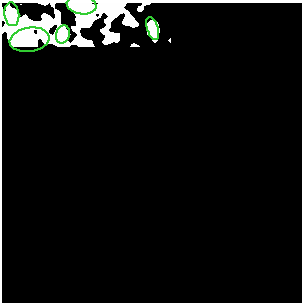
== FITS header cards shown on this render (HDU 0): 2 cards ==
NAXIS1  =                  300
NAXIS2  =                  300

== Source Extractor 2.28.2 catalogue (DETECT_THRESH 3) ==
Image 300 x 300 px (HDU 0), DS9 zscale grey, 1 PNG px = 1 image px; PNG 304 x 304 px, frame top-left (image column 1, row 300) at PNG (2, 3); each listed source drawn as its Kron ellipse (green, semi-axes under 4 px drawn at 4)
Background 0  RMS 0.84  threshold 2.51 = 3 sigma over >= 5 px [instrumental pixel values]
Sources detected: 5; all 5 listed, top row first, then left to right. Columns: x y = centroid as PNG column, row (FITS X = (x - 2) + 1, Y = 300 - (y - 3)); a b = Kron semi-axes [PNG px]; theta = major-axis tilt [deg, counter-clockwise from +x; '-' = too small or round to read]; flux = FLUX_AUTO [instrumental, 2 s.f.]
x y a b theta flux
82 5 15 9 -9 400
12 14 12 7 -82 240
153 28 12 5 -71 290
63 34 9 6 74 200
30 40 20 12 9 830
At the frame edge (FLAGS 8, measured only in part): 1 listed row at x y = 82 5